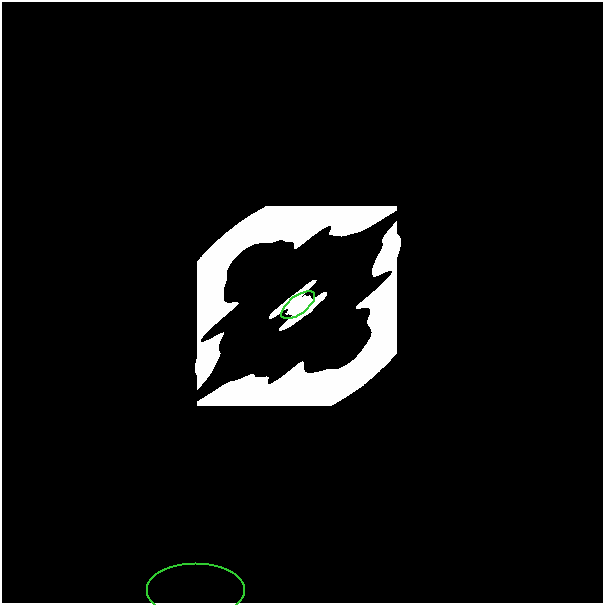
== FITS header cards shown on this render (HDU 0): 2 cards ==
NAXIS1  =                  601
NAXIS2  =                  601

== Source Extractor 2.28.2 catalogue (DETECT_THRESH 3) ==
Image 601 x 601 px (HDU 0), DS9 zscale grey, 1 PNG px = 1 image px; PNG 605 x 605 px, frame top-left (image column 1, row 601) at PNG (2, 2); each listed source drawn as its Kron ellipse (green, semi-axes under 4 px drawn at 4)
Background 0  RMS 9.7e-37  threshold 2.90e-36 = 3 sigma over >= 5 px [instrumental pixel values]
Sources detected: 7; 5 with non-positive FLUX_AUTO (blend fragments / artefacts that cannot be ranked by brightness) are neither listed nor drawn; the other 2 listed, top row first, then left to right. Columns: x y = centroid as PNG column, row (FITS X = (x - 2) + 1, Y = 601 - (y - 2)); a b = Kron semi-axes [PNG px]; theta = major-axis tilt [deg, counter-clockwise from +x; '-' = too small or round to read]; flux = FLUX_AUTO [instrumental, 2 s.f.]
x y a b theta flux
298 305 20 9 36 1.8e+01
196 591 49 27 0 3.6e-16
At the frame edge (FLAGS 8, measured only in part): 1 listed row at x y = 196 591
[5 non-positive-flux detections neither listed nor drawn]